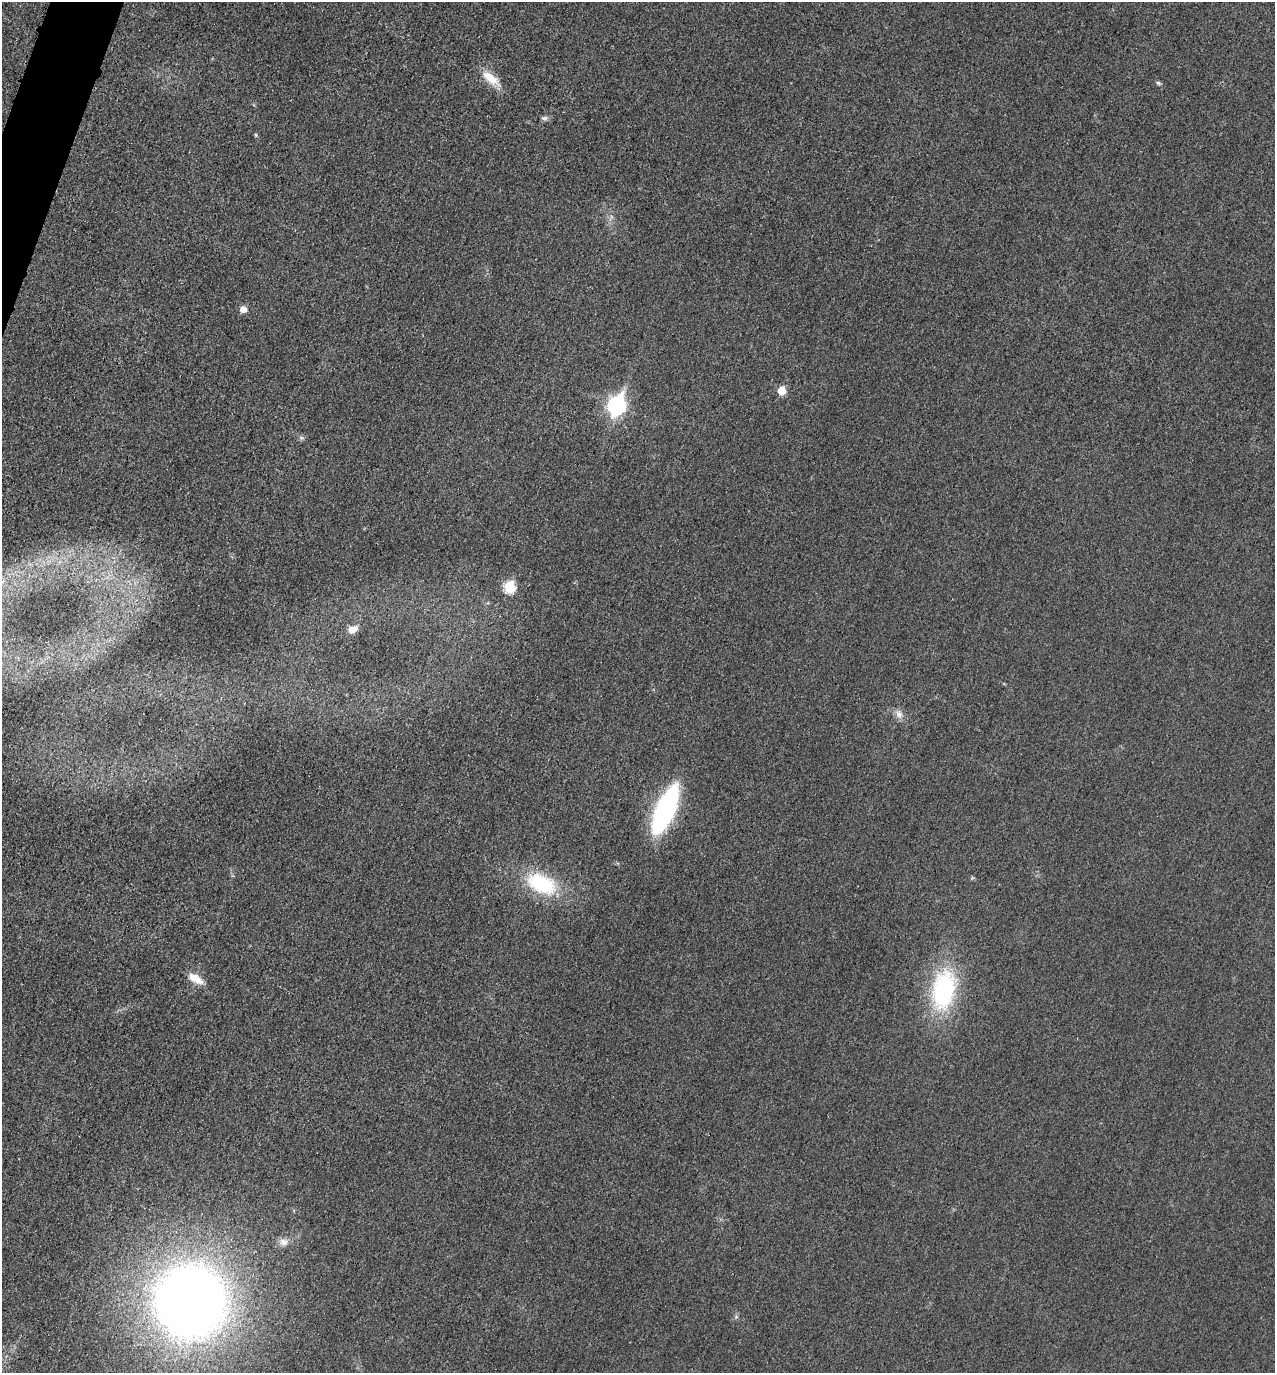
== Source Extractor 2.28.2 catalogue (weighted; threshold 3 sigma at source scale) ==
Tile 11 of 4 x 4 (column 3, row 3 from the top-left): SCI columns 2704-3976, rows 1392-2762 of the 5537 x 5528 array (HDU 1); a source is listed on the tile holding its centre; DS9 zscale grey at full resolution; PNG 1277 x 1375 px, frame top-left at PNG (2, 2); no overlay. Shown black and unused: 1% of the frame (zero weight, under 3 of 4 exposures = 2% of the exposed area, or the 3 px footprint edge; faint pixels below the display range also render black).
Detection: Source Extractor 2.28.2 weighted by HDU 2 'WHT'; one run over the whole footprint, this tile lists its part. Background 0.0264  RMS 0.006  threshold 0.027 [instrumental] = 3 sigma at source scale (4.5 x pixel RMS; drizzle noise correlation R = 1.50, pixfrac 1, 0.05/0.05 arcsec/px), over >= 5 px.
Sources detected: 16; all 16 listed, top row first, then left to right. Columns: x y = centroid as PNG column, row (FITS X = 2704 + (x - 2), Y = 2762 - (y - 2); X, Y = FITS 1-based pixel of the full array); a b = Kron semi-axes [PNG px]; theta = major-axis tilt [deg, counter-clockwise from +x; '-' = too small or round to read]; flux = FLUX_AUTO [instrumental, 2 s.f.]
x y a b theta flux
490 78 25 12 -38 11
1158 83 6 5 - 0.97
544 118 9 6 1 1.7
256 135 5 4 - 0.81
243 309 6 5 - 6.2
782 390 6 5 - 12
617 405 9 7 70 190
510 587 7 6 - 38
353 629 12 8 27 4.9
899 714 12 9 -52 3.7
665 810 40 14 67 120
541 884 37 21 -25 42
196 979 21 9 -32 7.3
943 990 44 25 80 75
283 1242 12 10 -23 4
191 1302 54 52 -88 710